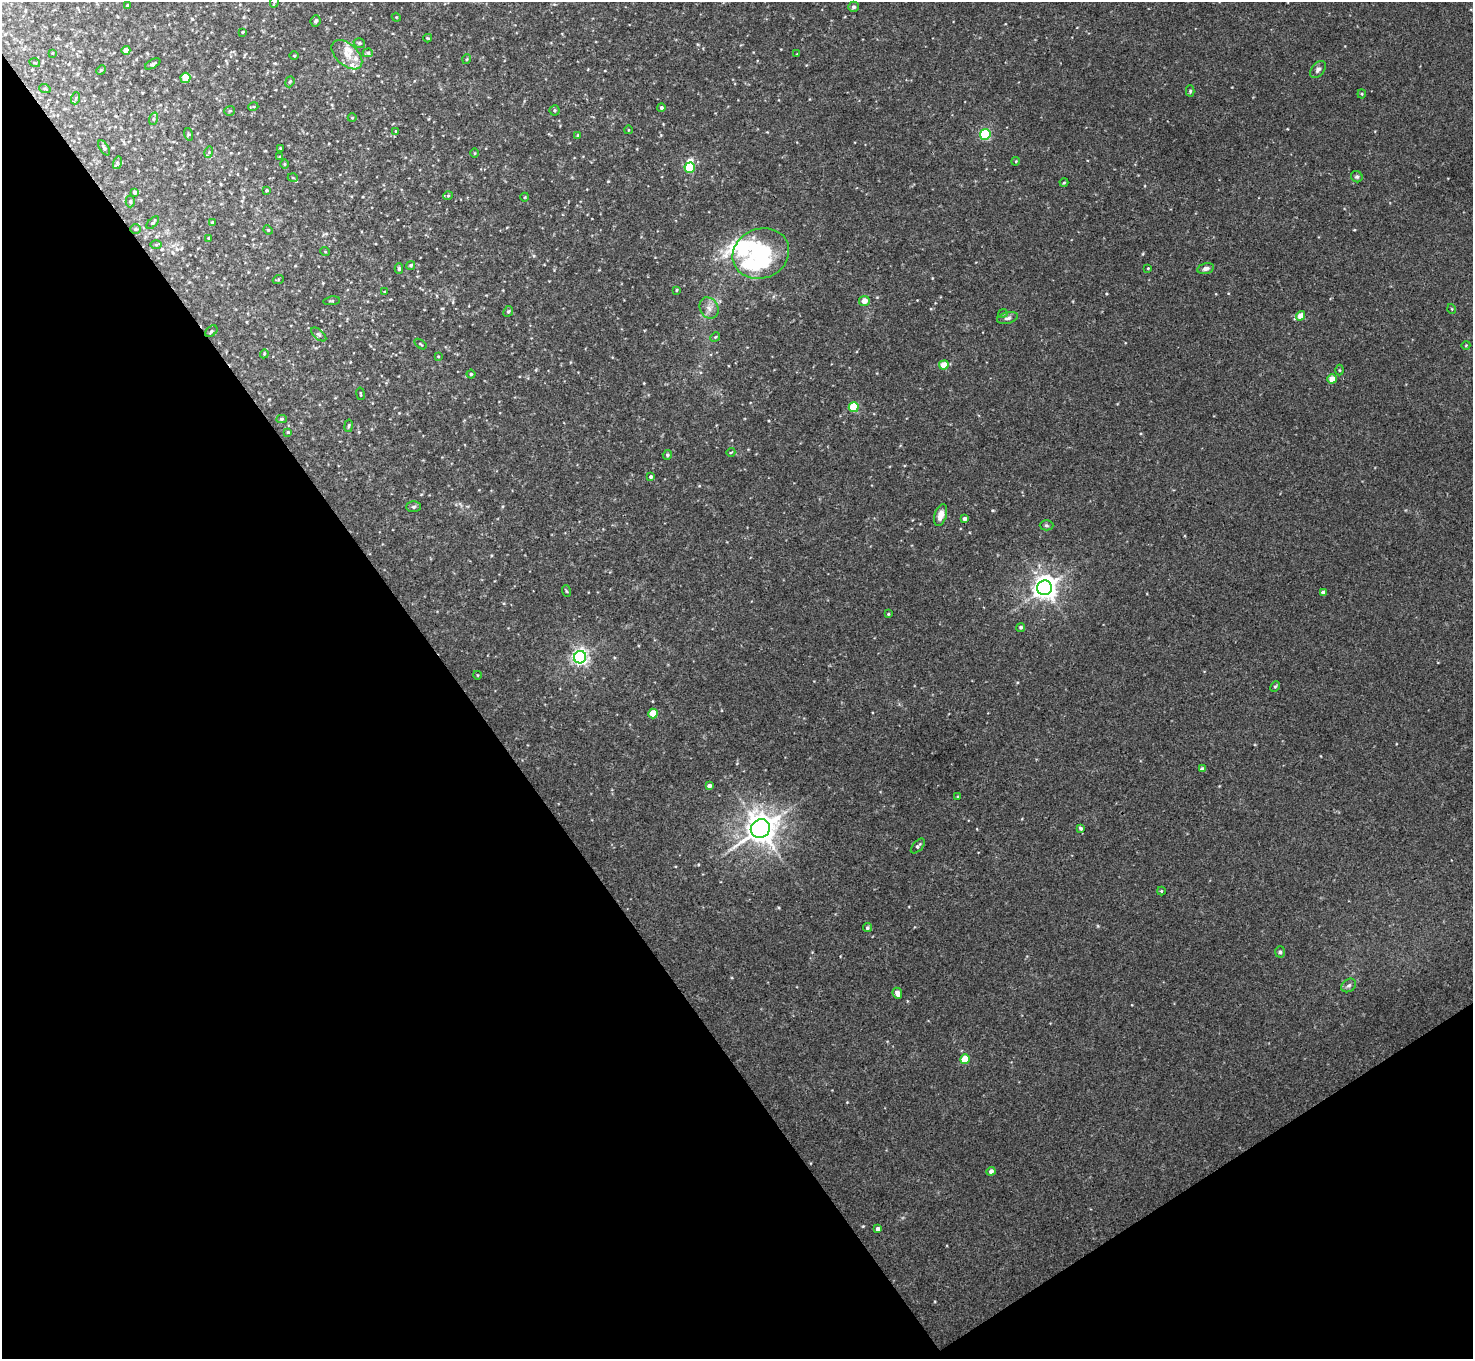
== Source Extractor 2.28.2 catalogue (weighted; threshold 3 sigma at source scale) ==
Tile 14 of 4 x 4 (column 2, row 4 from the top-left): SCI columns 1472-2942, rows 156-1512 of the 5886 x 5878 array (HDU 1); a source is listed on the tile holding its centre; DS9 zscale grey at full resolution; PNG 1475 x 1361 px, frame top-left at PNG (2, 2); each listed source drawn as its Kron ellipse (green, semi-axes under 4 px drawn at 4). Shown black and unused: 36% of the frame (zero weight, under 3 of 4 exposures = <1% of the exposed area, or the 3 px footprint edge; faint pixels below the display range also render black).
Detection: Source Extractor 2.28.2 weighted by HDU 2 'WHT'; one run over the whole footprint, this tile lists its part. Background 0.041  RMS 0.0043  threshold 0.0194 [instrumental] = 3 sigma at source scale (4.5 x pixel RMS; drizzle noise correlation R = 1.50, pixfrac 1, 0.05/0.05 arcsec/px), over >= 5 px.
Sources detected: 128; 3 inside a brighter object's white glare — neither listed nor drawn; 3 inside a brighter listed object's ellipse — not listed separately; the other 122 listed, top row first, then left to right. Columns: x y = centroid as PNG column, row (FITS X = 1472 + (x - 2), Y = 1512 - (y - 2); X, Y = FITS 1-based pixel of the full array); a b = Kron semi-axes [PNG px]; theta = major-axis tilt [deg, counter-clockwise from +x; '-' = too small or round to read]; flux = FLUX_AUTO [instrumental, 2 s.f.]
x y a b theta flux
274 2 6 3 71 0.54
127 5 3 3 - 0.33
853 7 5 5 - 1
396 17 4 3 - 0.4
316 21 6 5 - 0.85
242 32 3 2 - 0.41
428 38 4 3 - 0.42
359 43 6 4 -16 0.79
126 50 4 4 - 4.3
53 53 3 2 - 0.29
368 53 5 4 - 0.69
797 54 3 2 - 0.31
347 55 18 10 -42 5.7
294 56 5 3 - 0.42
467 59 5 3 - 0.36
35 63 5 3 - 0.4
153 64 8 3 28 0.72
1318 69 10 6 51 1.5
101 70 5 4 - 0.41
185 78 5 5 - 11
290 82 6 4 68 0.59
45 89 6 3 -19 0.48
1190 91 5 4 - 0.66
1362 94 4 4 - 0.48
76 98 6 4 71 0.64
253 107 5 3 - 0.45
661 108 4 4 - 0.88
554 110 5 5 - 0.67
230 111 5 5 - 0.58
352 118 4 3 - 0.32
153 119 6 4 71 0.71
628 130 4 3 - 0.28
396 131 4 4 - 0.33
188 134 6 4 -72 0.52
985 134 5 5 - 40
578 135 4 4 - 0.56
104 148 8 4 -58 0.95
280 148 3 2 - 0.38
209 152 6 3 73 0.54
475 153 5 3 - 0.4
280 157 4 3 - 0.49
1016 161 4 3 - 0.4
117 163 6 4 74 0.83
284 164 5 3 - 0.43
690 168 5 5 - 25
1357 177 6 5 - 0.84
293 178 5 3 - 0.36
1064 183 4 3 - 0.35
267 190 4 4 - 0.65
134 192 4 3 - 1
448 196 5 4 - 0.53
525 197 4 3 - 0.36
130 201 6 4 88 0.74
212 222 3 3 - 0.43
153 223 8 4 49 0.84
135 229 5 4 - 0.63
268 230 5 4 - 0.48
208 238 3 3 - 0.43
156 245 6 4 1 0.49
325 251 5 3 - 0.36
761 253 29 24 23 42
411 265 5 4 - 0.74
1148 268 3 3 - 0.37
1206 268 8 5 13 1.4
399 269 5 4 - 0.84
278 280 5 3 - 0.43
677 290 3 3 - 0.47
385 292 4 3 - 0.51
331 301 8 2 9 0.45
864 301 5 5 - 3.8
709 308 11 9 -60 2.9
1452 309 5 3 - 0.38
508 311 6 4 66 0.74
1003 313 4 4 - 0.49
1301 316 5 4 - 5.5
1008 318 10 5 15 1.4
211 331 7 5 41 0.75
319 334 9 5 -40 0.87
715 337 5 4 - 0.48
420 344 7 3 -34 0.46
1466 345 4 3 - 0.31
264 354 4 3 - 0.37
438 356 3 3 - 0.39
944 365 5 4 - 7.9
1339 370 5 3 - 0.43
471 374 4 4 - 0.55
1332 379 5 4 - 6
360 394 6 3 -81 0.43
854 407 5 5 - 20
281 419 5 4 - 0.81
349 426 6 3 81 0.53
288 432 4 3 - 0.46
731 452 4 3 - 0.39
667 455 5 4 - 0.8
651 477 4 4 - 0.9
413 507 7 5 2 0.88
941 515 11 6 72 3.2
964 519 4 4 - 1.4
1046 525 7 5 -1 0.82
1045 588 7 7 - 370
566 591 6 3 -70 0.45
1323 593 4 4 - 1.5
888 614 3 3 - 0.43
1021 627 4 4 - 0.68
580 657 6 6 - 150
477 675 4 3 - 0.33
1275 686 5 4 - 0.64
653 714 5 4 - 8.6
1202 769 4 4 - 1.5
709 786 4 4 - 1.7
958 796 3 2 - 0.38
1080 828 4 3 - 0.87
760 829 10 9 - 660
918 846 9 5 47 1
1161 891 4 4 - 0.43
867 928 5 4 - 0.86
1280 952 5 5 - 0.78
1349 985 8 6 37 1.3
897 993 6 4 -64 2.6
965 1059 5 4 - 10
991 1171 4 4 - 1.7
878 1229 4 3 - 1.2
Isophote crosses this tile's border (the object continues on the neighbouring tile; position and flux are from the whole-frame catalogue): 1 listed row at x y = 274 2
Unlisted compact peaks at least as high as the median listed source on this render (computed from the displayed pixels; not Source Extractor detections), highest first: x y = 863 1226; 992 510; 608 181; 1098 926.